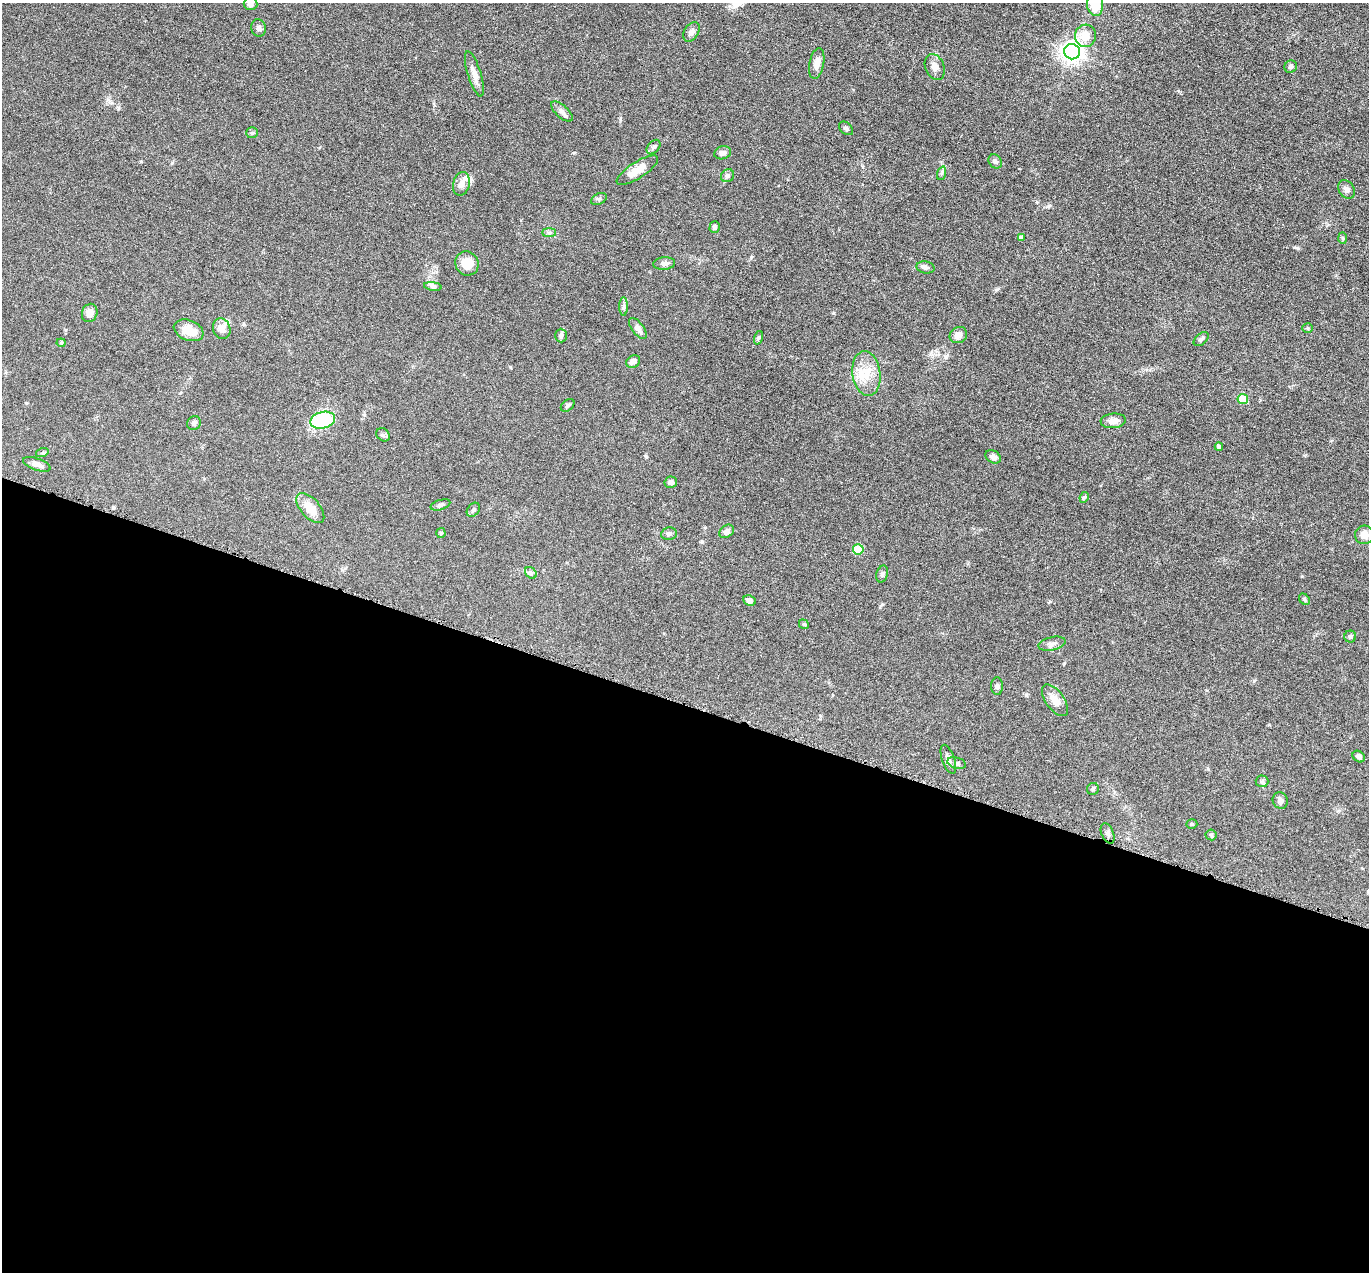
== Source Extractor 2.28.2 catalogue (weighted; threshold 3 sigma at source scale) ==
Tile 14 of 4 x 4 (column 2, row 4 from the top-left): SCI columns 1373-2739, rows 273-1542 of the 5480 x 5495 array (HDU 1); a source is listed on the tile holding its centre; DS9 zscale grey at full resolution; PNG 1371 x 1274 px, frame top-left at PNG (2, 3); each listed source drawn as its Kron ellipse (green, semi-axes under 4 px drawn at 4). Shown black and unused: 45% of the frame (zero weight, under 4 of 8 exposures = <1% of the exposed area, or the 3 px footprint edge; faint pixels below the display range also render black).
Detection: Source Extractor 2.28.2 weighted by HDU 2 'WHT'; one run over the whole footprint, this tile lists its part. Background 0.0445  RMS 0.0037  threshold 0.0153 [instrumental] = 3 sigma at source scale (4.09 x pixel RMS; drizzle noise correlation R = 1.36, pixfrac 0.8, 0.05/0.05 arcsec/px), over >= 5 px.
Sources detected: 83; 2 inside a brighter listed object's ellipse — not listed separately; the other 81 listed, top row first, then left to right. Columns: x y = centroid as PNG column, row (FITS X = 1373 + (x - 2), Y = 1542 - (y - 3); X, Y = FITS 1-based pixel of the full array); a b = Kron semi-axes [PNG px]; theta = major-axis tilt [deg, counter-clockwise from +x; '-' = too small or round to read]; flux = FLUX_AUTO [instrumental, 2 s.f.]
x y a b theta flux
251 4 7 6 - 1.2
1095 4 12 8 -87 9.1
258 28 9 7 -76 1.1
691 32 10 7 56 1.3
1085 36 11 10 - 4.8
1072 52 8 7 - 230
817 63 15 7 79 2.8
935 67 13 9 -67 2.5
1291 67 6 6 - 0.84
474 74 23 6 -73 2.7
562 111 13 6 -42 1.4
846 128 8 5 -40 0.75
252 133 6 5 - 0.56
654 147 8 5 49 0.85
723 153 8 6 16 1.5
995 161 7 6 - 0.94
637 170 24 8 33 4.5
942 173 7 4 71 0.59
727 176 7 6 - 0.82
461 184 12 8 77 2
1346 189 10 7 -53 1.4
599 199 8 5 25 0.7
715 227 6 5 - 0.82
549 233 7 4 0 0.68
1021 238 4 4 - 1.1
1343 238 6 4 -88 0.41
467 263 12 11 - 5.3
664 264 11 6 5 1.4
926 267 9 6 -11 0.92
433 286 9 4 -9 0.75
624 307 9 4 89 0.81
90 313 9 7 70 2.4
638 328 12 6 -53 1.5
1308 328 5 5 - 0.47
222 329 10 8 -70 2.8
189 330 15 10 -22 5.1
958 335 9 7 32 2.3
561 336 7 6 - 0.77
758 338 7 4 71 0.46
1201 339 9 5 40 0.83
61 343 4 4 - 0.38
633 361 7 6 - 1.8
866 373 22 14 -81 6.9
1243 399 5 5 - 9.6
568 405 8 5 41 0.69
323 420 12 8 15 26
1113 421 13 7 5 2.4
194 423 7 6 - 1
383 435 7 6 - 0.69
1219 447 4 4 - 0.69
42 453 6 4 18 0.43
993 457 8 6 -31 1.6
37 464 14 6 -19 1.8
671 482 6 5 - 1.1
1084 497 5 4 - 0.54
440 505 10 5 17 0.83
310 508 18 9 -48 5.1
473 510 8 5 52 0.74
727 531 8 6 36 1.3
441 533 5 4 - 0.41
669 534 8 6 9 0.94
1364 535 9 9 - 2.7
858 549 5 5 - 12
531 573 7 5 -45 0.66
882 574 8 5 75 0.8
1304 599 6 4 -49 0.54
749 601 6 5 - 1.6
804 624 5 4 - 0.42
1350 637 6 6 - 0.67
1052 644 14 6 13 1.5
997 686 9 6 -87 0.88
1055 700 18 9 -55 3.7
1359 757 7 5 -38 1.1
948 759 15 6 -71 1.5
957 763 9 5 -17 0.93
1262 781 6 6 - 0.66
1093 789 6 6 - 0.6
1280 801 8 7 - 1.4
1192 824 5 4 - 0.56
1108 833 11 6 -67 1.1
1211 835 5 5 - 0.54
Isophote crosses this tile's border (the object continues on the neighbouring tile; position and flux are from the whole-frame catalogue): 2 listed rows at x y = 251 4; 1095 4
Unlisted compact peaks at least as high as the median listed source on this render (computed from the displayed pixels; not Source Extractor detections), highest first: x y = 997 289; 834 313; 751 257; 1254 681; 1049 206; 646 456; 574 153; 620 120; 882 604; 702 542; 510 367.